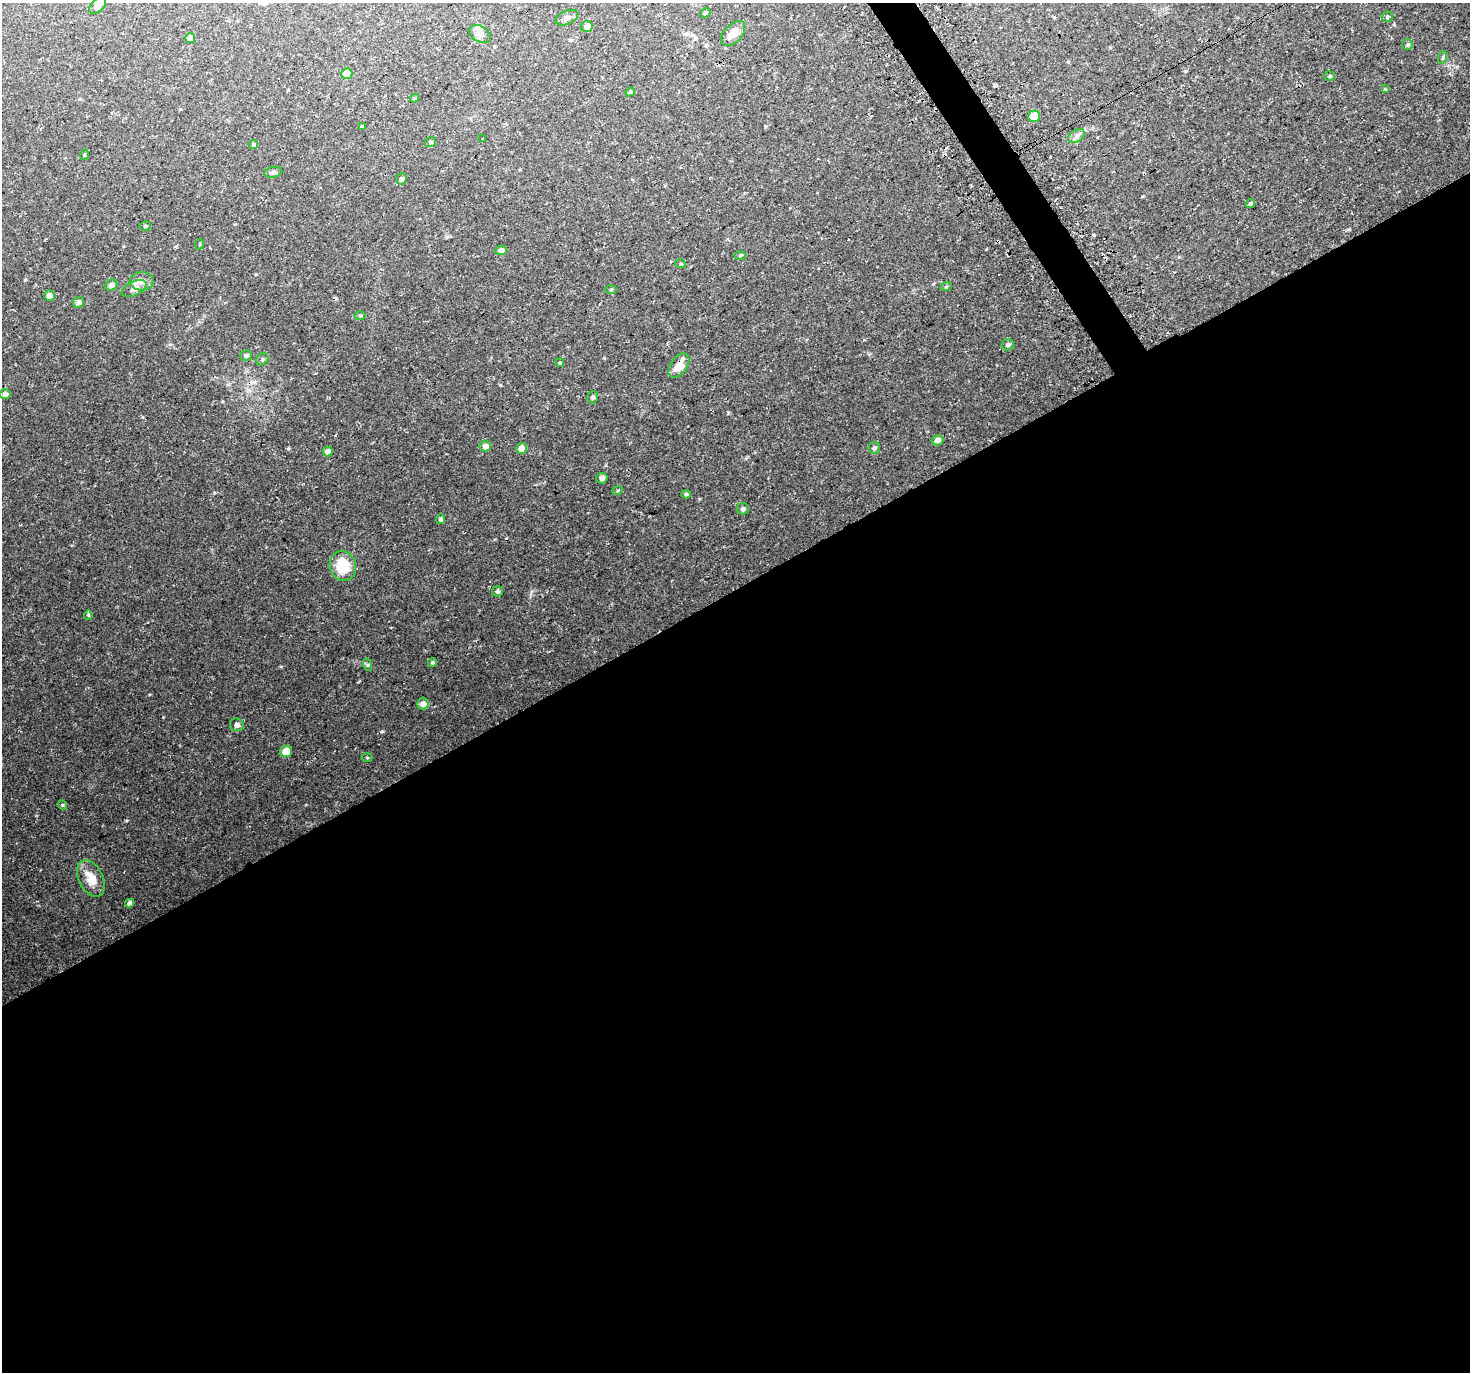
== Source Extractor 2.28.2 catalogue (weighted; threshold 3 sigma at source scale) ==
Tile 15 of 4 x 4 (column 3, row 4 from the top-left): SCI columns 2968-4435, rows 197-1566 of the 5930 x 5812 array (HDU 1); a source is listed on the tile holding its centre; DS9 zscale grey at full resolution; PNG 1472 x 1374 px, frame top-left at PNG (2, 3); each listed source drawn as its Kron ellipse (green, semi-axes under 4 px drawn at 4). Shown black and unused: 58% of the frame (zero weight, under 3 of 4 exposures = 3% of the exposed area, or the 3 px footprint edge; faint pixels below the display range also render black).
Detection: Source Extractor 2.28.2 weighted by HDU 2 'WHT'; one run over the whole footprint, this tile lists its part. Background 0.0573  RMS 0.0044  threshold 0.0199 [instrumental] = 3 sigma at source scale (4.5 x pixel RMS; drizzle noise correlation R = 1.50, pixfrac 1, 0.0396/0.0396 arcsec/px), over >= 5 px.
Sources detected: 72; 4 cosmic-ray / hot-pixel residue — neither listed nor drawn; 1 inside a brighter listed object's ellipse — not listed separately; the other 67 listed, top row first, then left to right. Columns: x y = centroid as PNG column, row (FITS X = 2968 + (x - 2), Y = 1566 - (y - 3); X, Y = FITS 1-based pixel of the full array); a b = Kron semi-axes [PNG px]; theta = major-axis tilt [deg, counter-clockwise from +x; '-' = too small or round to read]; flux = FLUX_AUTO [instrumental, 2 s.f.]
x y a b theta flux
98 6 10 6 45 2.8
705 13 5 4 - 0.92
1387 17 5 5 - 0.67
567 18 12 7 23 1.7
587 27 6 5 - 2.4
480 34 12 7 -29 2.2
733 34 15 9 47 4.6
190 38 5 5 - 3.2
1408 45 5 5 - 0.72
1443 57 6 4 71 0.59
347 74 5 5 - 7.2
1329 76 5 5 - 0.62
1385 89 4 4 - 0.32
630 92 5 4 - 0.71
414 98 5 3 - 0.52
1034 116 6 5 - 5.8
363 126 3 3 - 3.7
1076 136 9 6 38 1.4
483 139 2 2 - 0.39
431 142 6 4 30 0.69
253 145 4 4 - 0.9
84 155 5 3 - 0.39
273 172 9 5 12 1.1
401 179 6 5 - 1.3
1250 204 5 4 - 0.69
145 226 6 4 14 0.71
200 244 5 3 - 0.37
501 250 5 4 - 2.1
740 255 5 3 - 0.45
681 264 5 3 - 0.42
142 281 12 9 2 3.1
111 285 6 5 - 1.6
946 287 6 3 20 0.49
134 289 13 7 26 2.2
611 290 6 4 1 0.44
49 296 5 5 - 2.4
78 302 6 5 - 1.6
360 316 6 4 1 0.51
1008 345 6 5 - 1.2
246 356 6 5 - 1.2
262 359 6 5 - 0.74
560 363 4 3 - 0.6
679 366 14 8 55 5.7
5 394 5 5 - 2.1
593 397 6 5 - 0.73
937 440 6 5 - 2
485 446 6 5 - 2.2
521 448 5 5 - 3.7
874 448 6 6 - 1.1
328 451 5 5 - 2.2
602 478 6 5 - 1.7
618 490 5 3 - 0.44
686 494 4 4 - 0.67
743 509 6 5 - 1.1
440 519 5 4 - 0.88
343 566 15 13 -75 13
498 591 5 5 - 1
88 615 4 4 - 0.43
432 663 5 4 - 0.7
368 665 6 4 -72 0.62
423 704 6 5 - 2.8
237 725 7 6 - 1.6
286 751 6 5 - 5.8
367 758 5 3 - 0.4
62 805 5 4 - 0.52
91 878 19 12 -64 7.6
130 903 4 4 - 1.5
Overlapping masked pixels (flux is a lower limit): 1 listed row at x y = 679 366
Isophote crosses this tile's border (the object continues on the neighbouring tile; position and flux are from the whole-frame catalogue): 1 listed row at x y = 98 6
Unlisted compact peaks at least as high as the median listed source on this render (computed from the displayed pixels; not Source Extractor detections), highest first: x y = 382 731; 728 413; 500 385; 288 448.